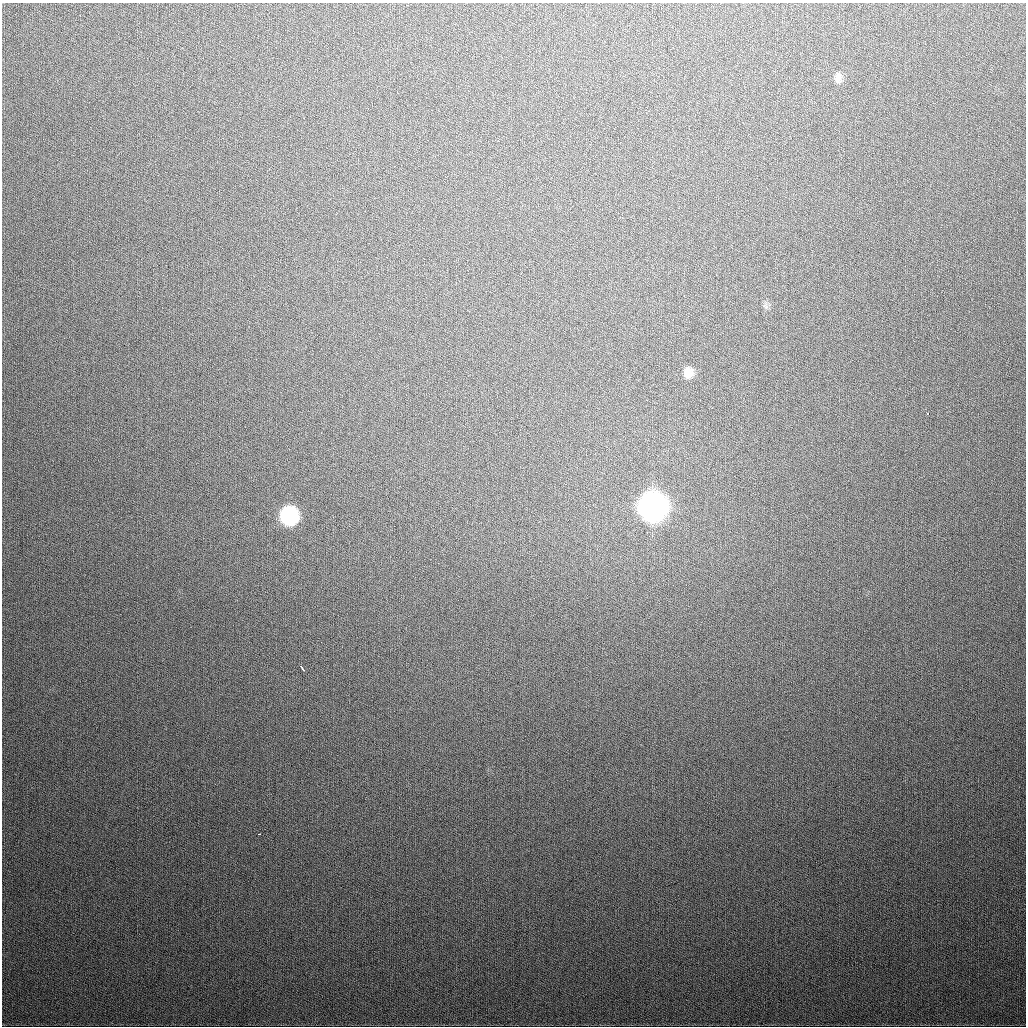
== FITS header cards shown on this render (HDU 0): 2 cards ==
NAXIS1  =                 1024
NAXIS2  =                 1024

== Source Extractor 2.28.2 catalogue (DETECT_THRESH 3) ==
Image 1024 x 1024 px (HDU 0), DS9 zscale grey, 1 PNG px = 1 image px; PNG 1028 x 1028 px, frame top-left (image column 1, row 1024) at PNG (2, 3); no overlay
Background 372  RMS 14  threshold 41.4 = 3 sigma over >= 5 px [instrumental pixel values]
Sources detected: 7; all 7 listed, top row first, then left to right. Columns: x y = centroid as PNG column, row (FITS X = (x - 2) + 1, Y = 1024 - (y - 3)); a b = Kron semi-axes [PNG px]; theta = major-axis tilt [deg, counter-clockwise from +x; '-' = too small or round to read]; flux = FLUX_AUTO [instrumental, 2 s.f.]
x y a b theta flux
838 78 15 8 84 5.2e+03
688 373 12 10 85 9.5e+03
928 414 3 2 - 2.2e+03
653 506 14 13 - 1.4e+06
289 515 12 11 - 1.6e+05
302 668 5 2 - 3.0e+03
259 834 3 2 - 1.7e+03